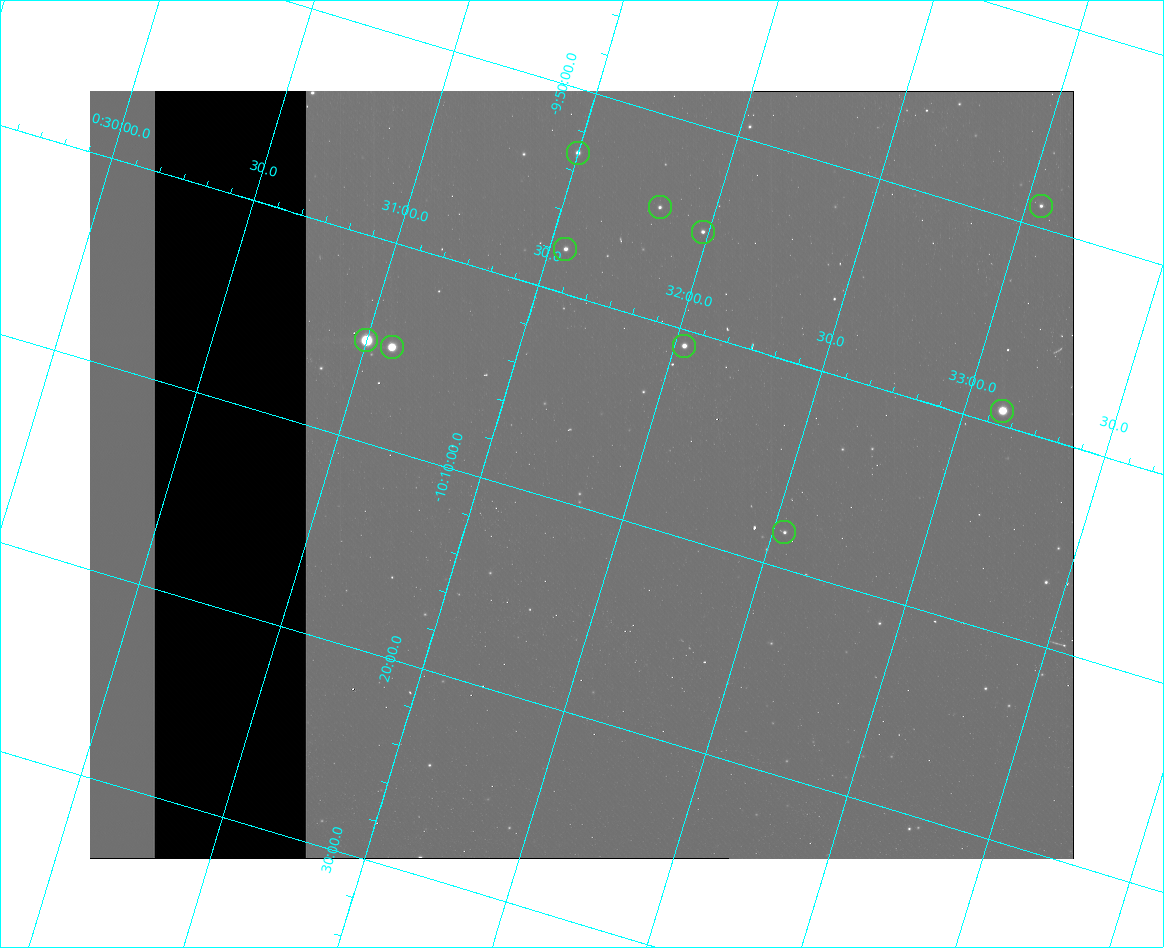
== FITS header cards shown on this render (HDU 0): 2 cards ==
NAXIS1  =                  984
NAXIS2  =                  768

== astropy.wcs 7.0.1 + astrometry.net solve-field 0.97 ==
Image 984 x 768 px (HDU 0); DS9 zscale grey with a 90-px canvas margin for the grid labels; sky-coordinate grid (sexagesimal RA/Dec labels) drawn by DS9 from the SOLVED WCS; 10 Tycho-2 reference stars matched to detected sources circled (green)
Header WCS: none
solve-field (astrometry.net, Tycho-2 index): SOLVED blind (the file carries no WCS)
Solved WCS: RA---TAN-SIP/DEC--TAN-SIP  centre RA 00:31:50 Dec -10:08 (7.96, -10.14 deg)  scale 2.99 arcsec/px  FOV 49.1' x 38.4'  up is -17 deg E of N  parity flipped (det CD > 0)
(file carries no celestial WCS; the grid is the blind solution)
Tycho-2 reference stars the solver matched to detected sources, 10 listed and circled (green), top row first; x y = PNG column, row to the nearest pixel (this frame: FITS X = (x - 90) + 1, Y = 768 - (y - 91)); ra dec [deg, ICRS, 3 dp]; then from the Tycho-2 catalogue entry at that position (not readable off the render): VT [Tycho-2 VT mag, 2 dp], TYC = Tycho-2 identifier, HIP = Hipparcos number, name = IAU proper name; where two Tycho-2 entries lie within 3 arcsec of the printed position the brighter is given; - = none
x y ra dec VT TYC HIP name
578 153 7.875 -9.885 10.69 5269-806-1 - -
1041 206 8.262 -9.816 12.26 5269-1766-1 - -
660 207 7.954 -9.909 11.98 5269-2144-1 - -
703 232 7.995 -9.918 12.00 5269-812-1 - -
565 249 7.888 -9.964 11.29 5269-2005-1 - -
366 340 7.750 -10.085 6.91 5269-2391-1 2431 -
684 346 8.008 -10.013 10.45 5269-1422-1 - -
392 347 7.772 -10.084 8.43 5269-2011-1 2444 -
1002 411 8.281 -9.988 8.67 5269-1386-1 2608 -
784 532 8.135 -10.138 11.56 5269-1565-1 - -